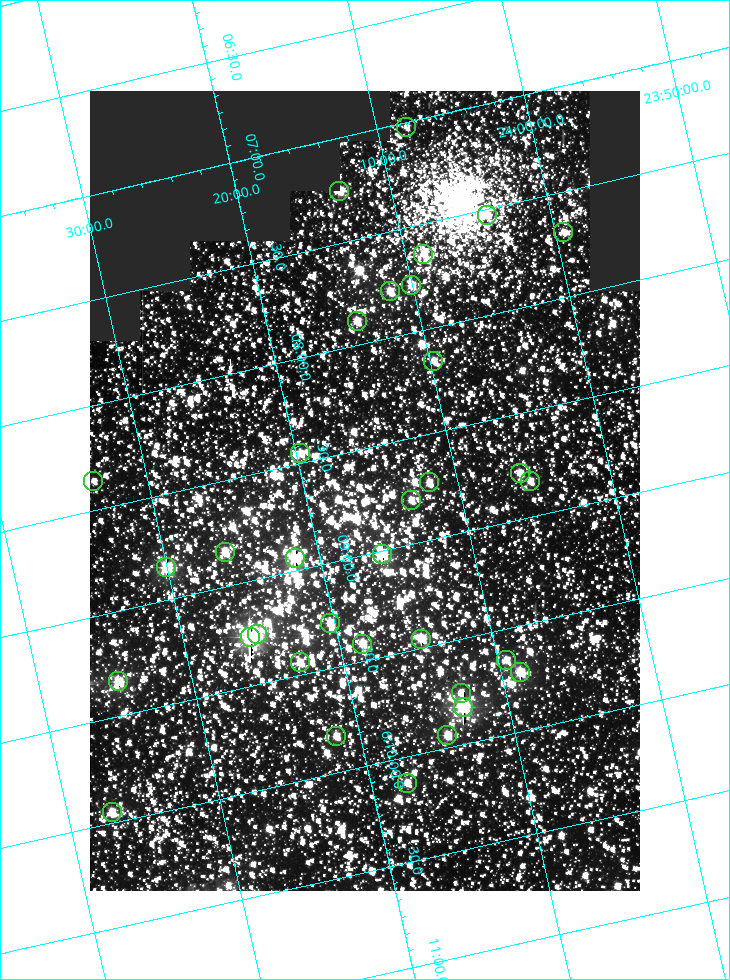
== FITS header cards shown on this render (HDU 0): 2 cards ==
NAXIS1  =                  550
NAXIS2  =                  800

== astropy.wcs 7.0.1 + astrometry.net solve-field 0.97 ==
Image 550 x 800 px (HDU 0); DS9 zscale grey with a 90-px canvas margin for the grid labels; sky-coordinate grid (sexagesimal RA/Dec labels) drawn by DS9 from the SOLVED WCS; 34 Tycho-2 reference stars matched to detected sources circled (green)
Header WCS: RA---TAN/DEC--TAN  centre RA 06:08:42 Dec +24:16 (92.17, +24.27 deg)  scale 3.98 arcsec/px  FOV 36.4' x 53.0'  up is -103 deg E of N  parity normal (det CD < 0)
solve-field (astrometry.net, Tycho-2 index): VERIFIED the header's WCS against the Tycho-2 star catalogue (verified at 3 index scales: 19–34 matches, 0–1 conflicts across passes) and refined it, rather than solving blind
Solved WCS: RA---TAN-SIP/DEC--TAN-SIP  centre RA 06:08:42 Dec +24:16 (92.17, +24.27 deg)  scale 3.97 arcsec/px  FOV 36.4' x 53.0'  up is -103 deg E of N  parity normal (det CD < 0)
The solver's refit moves the header's centre by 0.21 arcsec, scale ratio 0.9997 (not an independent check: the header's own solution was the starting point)
Tycho-2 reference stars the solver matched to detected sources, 34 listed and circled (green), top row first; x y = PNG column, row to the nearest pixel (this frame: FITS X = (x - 90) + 1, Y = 800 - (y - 91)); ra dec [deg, ICRS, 3 dp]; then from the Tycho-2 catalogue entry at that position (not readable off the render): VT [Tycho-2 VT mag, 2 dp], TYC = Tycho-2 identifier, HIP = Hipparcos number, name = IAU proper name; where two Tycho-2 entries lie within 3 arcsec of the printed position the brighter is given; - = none
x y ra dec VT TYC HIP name
406 127 91.756 +24.135 11.55 1864-383-1 - -
339 191 91.813 +24.222 9.50 1864-951-1 - -
487 215 91.882 +24.069 10.67 1864-1197-1 - -
563 232 91.922 +23.991 11.04 1864-773-1 - -
423 254 91.910 +24.147 9.81 1864-677-1 - -
411 285 91.945 +24.168 9.83 1864-545-1 - -
390 291 91.946 +24.193 9.49 1864-879-1 - -
357 321 91.972 +24.235 9.87 1864-607-1 - -
433 361 92.040 +24.163 9.97 1864-387-1 - -
300 453 92.113 +24.329 10.09 1877-692-1 - -
520 473 92.195 +24.097 9.91 1877-1306-1 - -
93 481 92.090 +24.558 11.22 1868-1493-1 - -
530 481 92.208 +24.088 10.02 1877-898-1 - -
429 482 92.182 +24.197 9.90 1877-42-1 - -
411 500 92.198 +24.221 10.14 1877-234-1 - -
225 552 92.210 +24.434 9.33 1881-345-1 - -
382 554 92.254 +24.266 8.73 1877-224-1 - -
295 558 92.236 +24.360 8.19 1877-300-1 29148 -
166 567 92.212 +24.501 8.67 1881-93-1 - -
330 623 92.321 +24.338 9.42 1877-884-1 - -
257 634 92.315 +24.419 9.14 1881-15-1 - -
250 637 92.316 +24.428 7.55 1881-1595-1 - -
421 639 92.364 +24.244 8.80 1877-1589-1 - -
362 644 92.355 +24.308 9.21 1877-702-1 - -
506 660 92.412 +24.157 10.23 1877-766-1 - -
300 662 92.360 +24.380 9.69 1881-496-1 - -
520 672 92.431 +24.145 8.75 1877-16-1 - -
118 681 92.334 +24.580 8.60 1881-81-1 - -
461 693 92.439 +24.215 10.07 1877-154-1 - -
463 707 92.456 +24.215 7.57 1877-1484-1 - -
447 735 92.485 +24.239 9.49 1877-1276-1 - -
336 736 92.457 +24.359 9.75 1877-1432-1 - -
407 783 92.531 +24.294 10.40 1877-334-1 - -
112 812 92.487 +24.619 9.38 1881-1542-1 - -